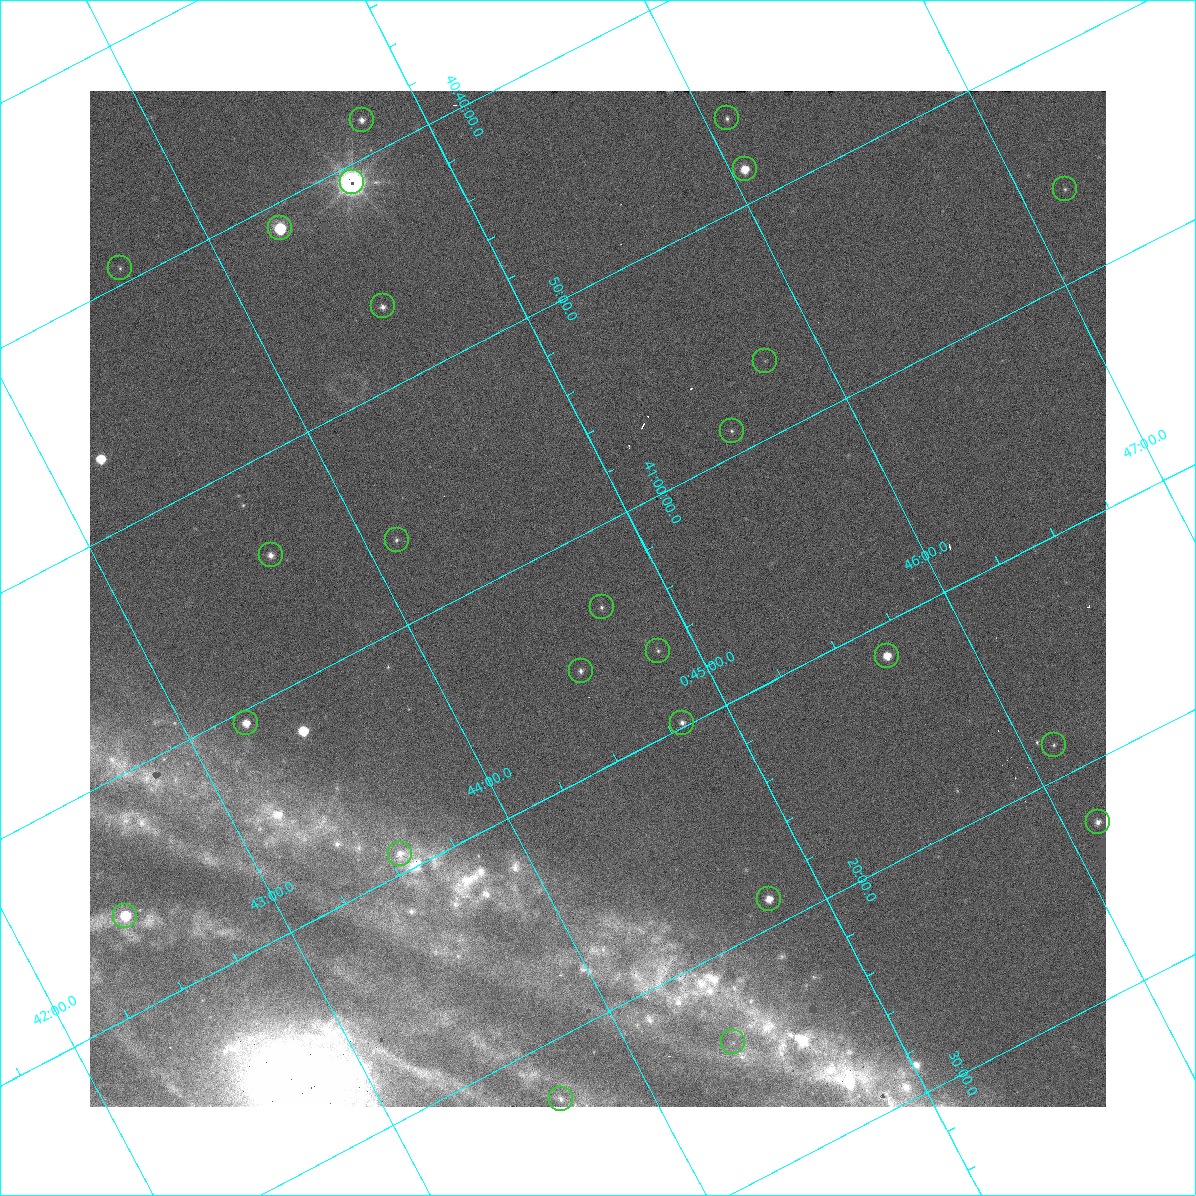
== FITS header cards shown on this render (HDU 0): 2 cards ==
NAXIS1  =                 1016 / length of data axis 1
NAXIS2  =                 1016 / length of data axis 2

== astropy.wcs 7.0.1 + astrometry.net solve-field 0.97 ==
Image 1016 x 1016 px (HDU 0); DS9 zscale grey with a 90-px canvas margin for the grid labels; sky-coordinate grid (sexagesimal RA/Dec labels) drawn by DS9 from the SOLVED WCS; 25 Tycho-2 reference stars matched to detected sources circled (green)
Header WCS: RA---SIN-SIP/DEC--SIN-SIP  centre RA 00:44:44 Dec +41:03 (11.18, +41.05 deg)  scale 2.76 arcsec/px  FOV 46.7' x 46.6'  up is +153 deg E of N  parity normal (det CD < 0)
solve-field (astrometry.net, Tycho-2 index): VERIFIED the header's WCS against the Tycho-2 star catalogue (verified at 3 index scales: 14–24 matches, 1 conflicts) and refined it, rather than solving blind
Solved WCS: RA---TAN-SIP/DEC--TAN-SIP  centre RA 00:44:44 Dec +41:03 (11.18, +41.05 deg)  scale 2.76 arcsec/px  FOV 46.7' x 46.6'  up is +153 deg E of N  parity normal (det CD < 0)
The solver's refit moves the header's centre by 0.33 arcsec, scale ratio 1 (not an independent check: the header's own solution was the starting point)
Tycho-2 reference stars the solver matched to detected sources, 25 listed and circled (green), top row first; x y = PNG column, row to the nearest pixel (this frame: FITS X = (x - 90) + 1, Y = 1016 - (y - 91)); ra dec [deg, ICRS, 3 dp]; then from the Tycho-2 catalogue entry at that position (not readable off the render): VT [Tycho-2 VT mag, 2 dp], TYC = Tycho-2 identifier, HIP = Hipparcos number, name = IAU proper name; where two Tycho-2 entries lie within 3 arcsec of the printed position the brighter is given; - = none
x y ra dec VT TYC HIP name
727 118 11.521 +40.768 11.20 2801-1657-1 - -
362 120 11.192 +40.640 10.24 2801-1263-1 - -
745 169 11.513 +40.809 7.62 2801-781-1 3597 -
352 182 11.155 +40.679 7.40 2801-1704-1 3494 -
1065 189 11.793 +40.934 11.39 2801-1192-1 - -
280 228 11.070 +40.685 8.79 2801-887-1 3461 -
120 268 10.908 +40.655 11.40 2801-793-1 - -
383 306 11.126 +40.775 11.08 2801-632-1 - -
765 361 11.444 +40.946 11.21 2801-1295-1 - -
732 431 11.382 +40.982 11.36 2801-1000-1 - -
397 540 11.030 +40.938 11.35 2801-1210-1 - -
271 555 10.910 +40.904 10.39 2801-1024-1 - -
602 607 11.183 +41.057 10.65 2801-1540-1 - -
658 651 11.214 +41.106 11.27 2801-1352-1 - -
887 656 11.419 +41.190 9.14 2801-1743-1 - -
581 671 11.135 +41.093 10.71 2801-1503-1 - -
246 723 10.809 +41.009 9.29 2801-2078-1 - -
682 723 11.202 +41.163 10.95 2801-1544-1 - -
1054 745 11.528 +41.309 10.33 2805-477-1 - -
1098 822 11.532 +41.377 11.15 2805-252-1 - -
400 854 10.886 +41.153 10.99 2801-2037-1 - -
769 899 11.198 +41.314 9.30 2805-117-1 - -
125 916 10.609 +41.097 10.73 2801-2063-1 - -
733 1042 11.098 +41.398 11.60 2805-2202-1 - -
561 1099 10.914 +41.376 10.74 2805-2142-1 - -